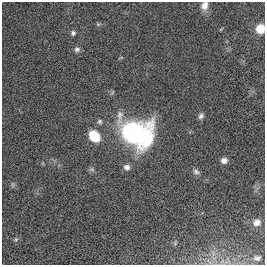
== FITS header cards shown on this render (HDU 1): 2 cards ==
NAXIS1  =                  263
NAXIS2  =                  263

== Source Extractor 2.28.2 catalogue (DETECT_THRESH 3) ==
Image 263 x 263 px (HDU 1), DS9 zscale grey, 1 PNG px = 1 image px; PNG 267 x 267 px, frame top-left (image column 1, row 263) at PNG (2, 2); no overlay
Background 0.00539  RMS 0.035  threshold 0.104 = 3 sigma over >= 5 px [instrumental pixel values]
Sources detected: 16; all 16 listed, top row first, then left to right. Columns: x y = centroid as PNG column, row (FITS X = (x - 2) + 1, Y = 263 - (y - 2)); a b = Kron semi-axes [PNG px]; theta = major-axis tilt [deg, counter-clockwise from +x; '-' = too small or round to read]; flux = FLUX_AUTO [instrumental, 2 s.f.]
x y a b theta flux
204 6 11 9 76 17
98 24 6 5 - 3.6
260 29 9 8 - 40
73 33 6 6 - 5.9
77 49 7 7 - 7
201 116 8 5 46 6.7
100 122 7 6 - 5.4
136 133 32 25 -15 370
94 136 11 9 -50 64
224 160 7 6 - 11
127 167 8 7 - 11
196 172 9 6 -27 6.9
13 184 7 5 80 4.3
257 222 10 8 24 14
16 239 6 5 - 3.9
257 258 11 8 10 9.5
At the frame edge (FLAGS 8, measured only in part): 2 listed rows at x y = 204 6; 260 29